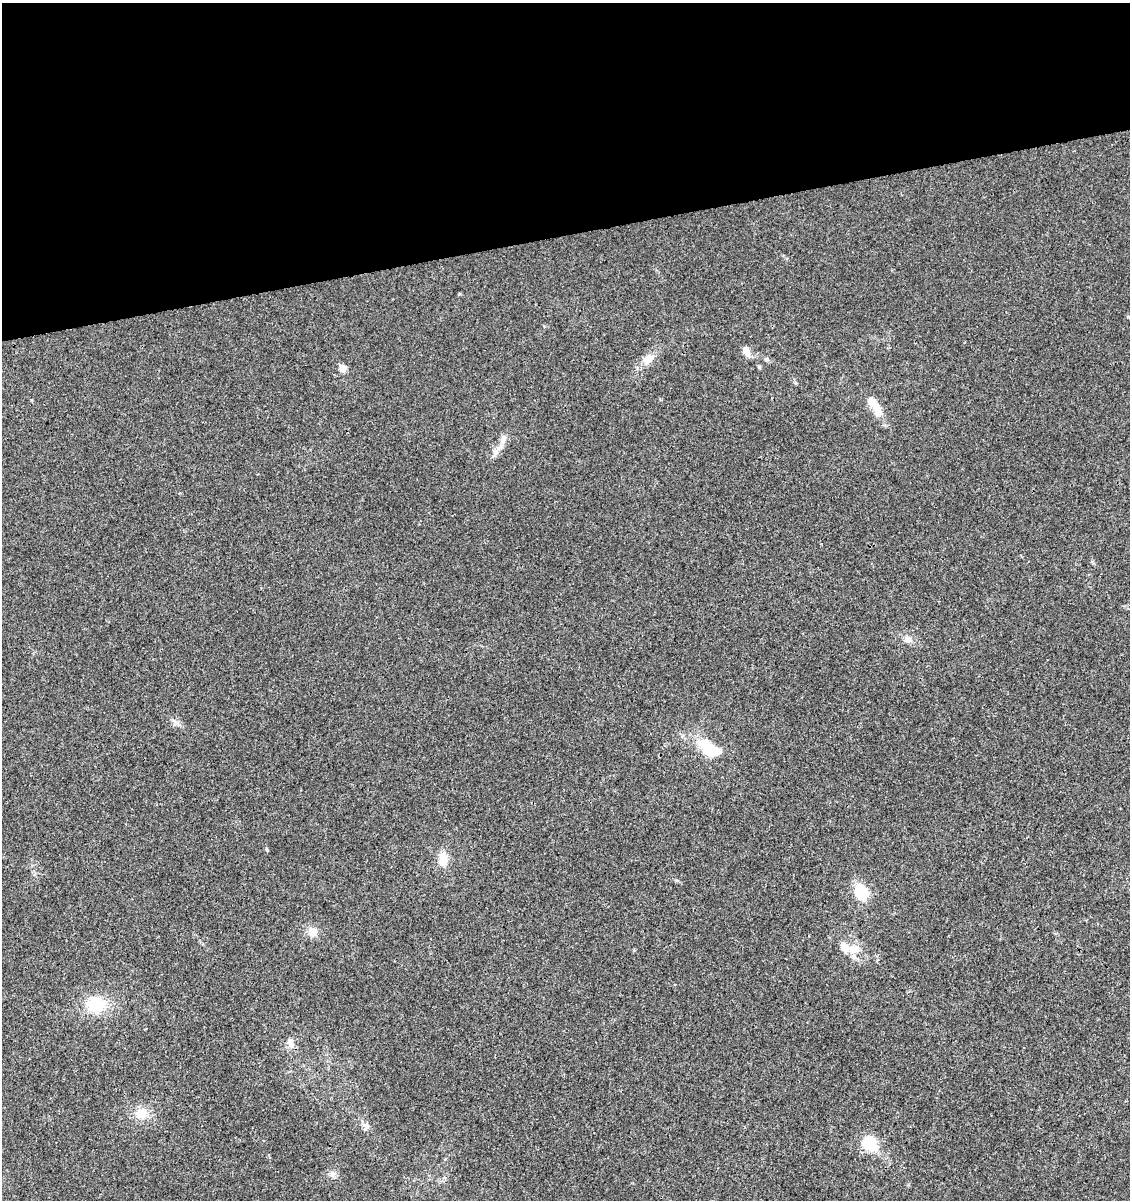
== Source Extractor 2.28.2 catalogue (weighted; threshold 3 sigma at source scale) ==
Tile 3 of 4 x 4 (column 3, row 1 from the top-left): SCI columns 2337-3464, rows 3651-4848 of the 4626 x 4904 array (HDU 1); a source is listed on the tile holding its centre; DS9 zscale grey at full resolution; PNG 1132 x 1202 px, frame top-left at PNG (2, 3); no overlay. Shown black and unused: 19% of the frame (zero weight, under 3 of 4 exposures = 5% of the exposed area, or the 3 px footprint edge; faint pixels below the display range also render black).
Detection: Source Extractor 2.28.2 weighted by HDU 2 'WHT'; one run over the whole footprint, this tile lists its part. Background 0.00448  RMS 0.0026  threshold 0.0118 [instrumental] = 3 sigma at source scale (4.5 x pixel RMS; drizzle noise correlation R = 1.50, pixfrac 1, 0.0396/0.0396 arcsec/px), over >= 5 px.
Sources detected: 23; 2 inside a brighter listed object's ellipse — not listed separately; the other 21 listed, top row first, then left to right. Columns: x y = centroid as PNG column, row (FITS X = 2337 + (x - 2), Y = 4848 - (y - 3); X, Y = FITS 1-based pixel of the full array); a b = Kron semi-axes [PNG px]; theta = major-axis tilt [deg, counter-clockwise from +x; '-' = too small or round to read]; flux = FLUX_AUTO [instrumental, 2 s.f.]
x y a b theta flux
1129 317 7 4 -27 0.47
746 351 10 7 -60 2.6
648 359 16 11 43 2.9
766 359 6 6 - 0.62
343 368 5 4 - 5.2
874 404 26 9 -59 5.4
503 439 13 8 70 1.7
495 453 13 7 63 1.5
908 639 10 9 - 1.6
710 749 25 13 -30 11
267 850 5 3 - 0.26
443 859 17 10 -86 3.6
862 892 14 11 -55 11
312 932 12 10 -41 2.5
853 949 19 11 3 3.4
96 1005 22 18 -4 9.7
290 1043 15 7 -76 1.6
141 1114 14 13 - 3.9
367 1127 9 6 89 0.92
870 1143 14 11 -42 11
332 1174 9 7 79 1.1
Isophote crosses this tile's border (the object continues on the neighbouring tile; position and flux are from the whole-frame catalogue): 1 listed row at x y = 1129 317
Unlisted compact peaks at least as high as the median listed source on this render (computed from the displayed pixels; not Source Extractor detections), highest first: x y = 676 880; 31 400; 177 723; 459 294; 544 326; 634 950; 1092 562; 795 383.